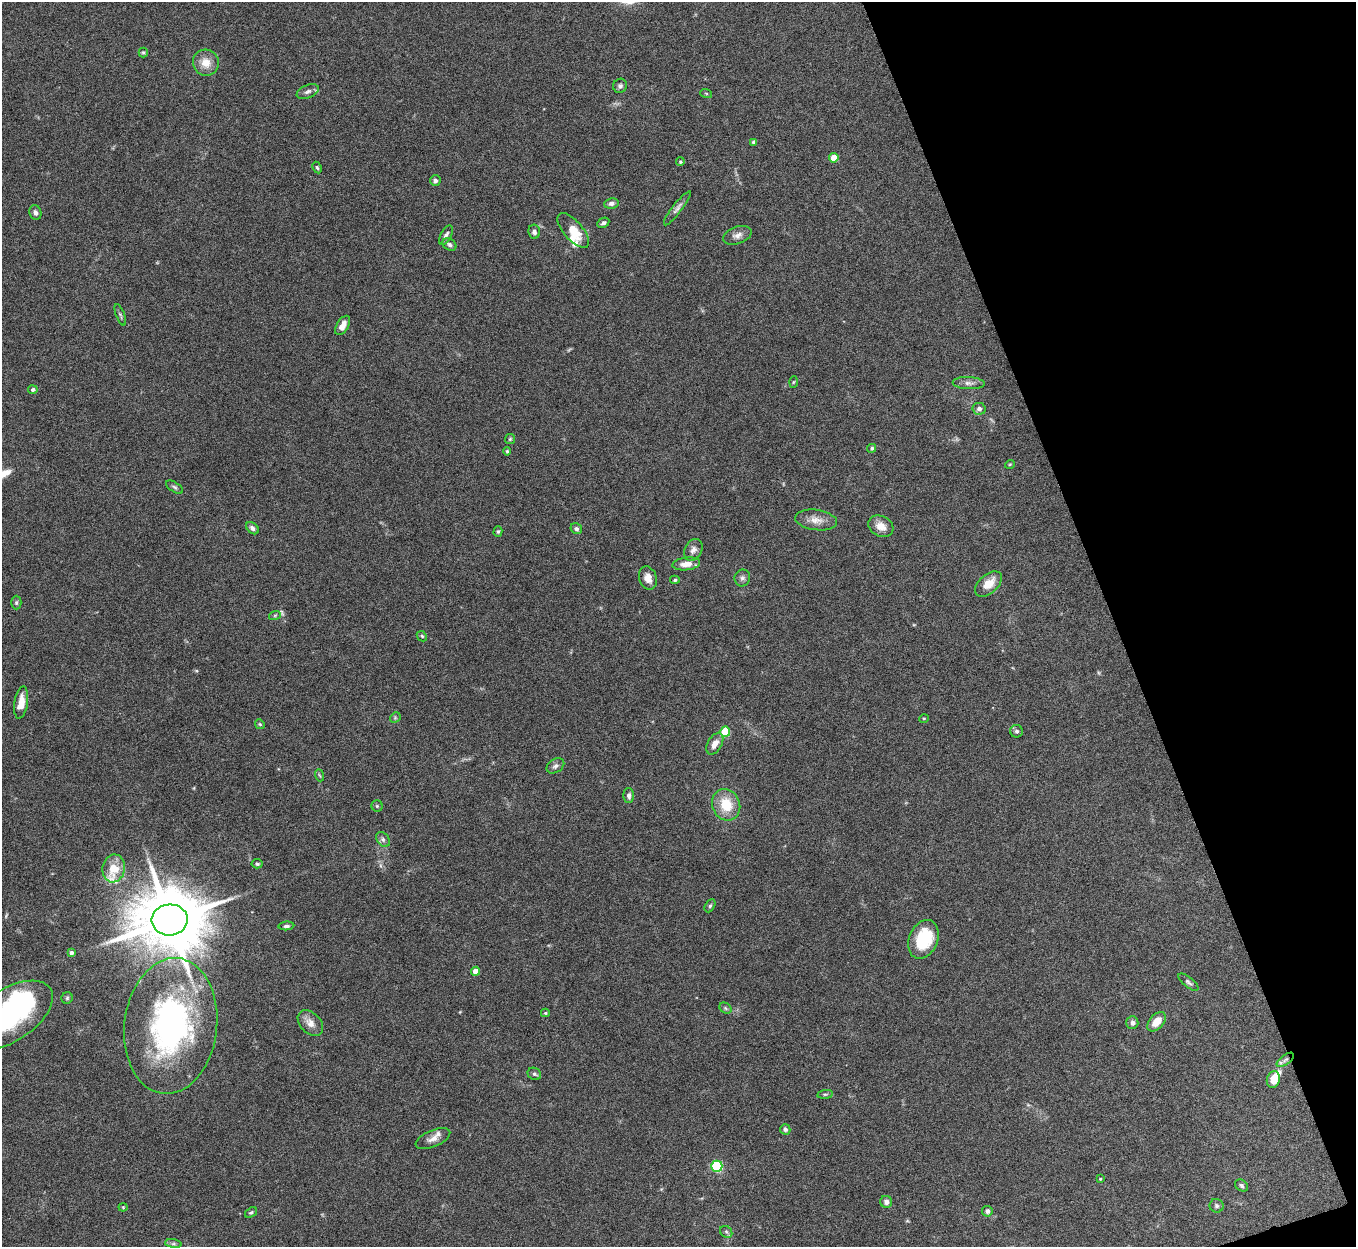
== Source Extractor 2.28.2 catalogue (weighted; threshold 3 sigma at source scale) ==
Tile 12 of 4 x 4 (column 4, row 3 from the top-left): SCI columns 4068-5421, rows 1397-2641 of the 5424 x 5408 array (HDU 1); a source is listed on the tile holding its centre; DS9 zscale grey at full resolution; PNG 1358 x 1249 px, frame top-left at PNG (2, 2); each listed source drawn as its Kron ellipse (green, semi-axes under 4 px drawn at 4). Shown black and unused: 18% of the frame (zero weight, under 5 of 10 exposures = <1% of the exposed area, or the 3 px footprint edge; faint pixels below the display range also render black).
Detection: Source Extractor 2.28.2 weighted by HDU 2 'WHT'; one run over the whole footprint, this tile lists its part. Background 0.142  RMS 0.0057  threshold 0.0232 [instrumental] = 3 sigma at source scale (4.09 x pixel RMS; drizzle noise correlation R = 1.36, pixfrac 0.8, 0.05/0.05 arcsec/px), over >= 5 px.
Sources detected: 97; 1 too faint to see at this stretch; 1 inside a brighter object's white glare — neither listed nor drawn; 5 inside a brighter listed object's ellipse — not listed separately; the other 90 listed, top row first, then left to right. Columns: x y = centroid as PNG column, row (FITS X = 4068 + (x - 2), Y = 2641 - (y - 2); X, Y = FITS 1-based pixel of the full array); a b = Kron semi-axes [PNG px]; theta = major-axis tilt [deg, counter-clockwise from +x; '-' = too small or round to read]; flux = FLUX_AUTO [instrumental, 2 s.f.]
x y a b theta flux
143 52 5 4 - 0.67
206 63 13 12 - 7
620 86 7 6 - 1.4
308 92 11 6 24 2
706 93 6 4 -19 0.57
754 142 4 4 - 1.9
834 158 4 4 - 11
680 162 4 4 - 0.65
317 167 6 4 -63 0.73
435 181 5 5 - 1.5
611 203 7 5 8 1.9
677 208 21 5 53 2.3
35 212 7 6 - 1.6
603 223 6 4 27 1.3
573 230 21 9 -49 9.6
534 232 7 6 - 1.8
446 235 11 5 62 1.7
737 235 15 8 20 3.2
449 244 7 5 -35 1.3
120 315 11 4 -69 0.99
343 325 11 5 60 4.2
793 382 5 3 - 0.52
969 383 16 6 -2 2.7
33 390 5 4 - 1.4
979 409 6 6 - 1.5
510 439 5 5 - 0.73
872 448 5 4 - 0.86
507 451 4 4 - 0.66
1010 464 5 3 - 0.42
174 487 10 5 -32 1.1
816 520 21 10 -8 5.3
881 526 13 10 -28 5.1
252 528 7 5 -43 1.9
576 529 6 5 - 1.5
498 531 5 4 - 0.73
693 550 12 8 61 2.7
686 564 14 6 5 4.8
648 578 12 8 -71 4.1
742 578 8 7 - 1.7
675 580 5 4 - 0.71
988 584 16 9 41 7.5
16 603 7 5 89 0.98
275 615 6 4 19 0.66
422 636 6 4 -45 0.73
21 702 16 7 82 6.7
395 718 6 4 46 0.7
924 718 5 3 - 0.42
260 724 5 4 - 0.71
725 731 5 5 - 21
1017 731 6 6 - 1.2
715 744 12 7 60 4.2
555 766 10 6 34 1.7
319 775 6 3 -70 0.66
629 795 7 5 -89 1.8
726 805 16 13 -63 14
377 806 5 5 - 0.76
383 839 8 6 -51 1.6
257 864 5 4 - 0.88
114 868 14 11 81 9.8
710 906 7 4 62 0.94
170 920 18 15 4 5300
286 926 8 4 5 1.2
923 939 20 14 67 26
71 953 4 4 - 1.5
476 971 4 4 - 6.2
1188 982 12 5 -38 1.4
67 998 6 5 - 0.85
725 1008 6 5 - 0.84
545 1013 4 3 - 0.68
9 1015 49 26 33 76
1157 1022 11 7 48 6.7
310 1023 15 10 -46 4.6
1132 1023 6 6 - 2
171 1026 68 46 83 140
1285 1060 10 5 35 2.1
534 1074 7 6 - 1
1273 1080 8 6 73 7.1
825 1094 8 4 7 0.82
785 1129 5 5 - 1.1
433 1139 18 8 23 3.8
717 1166 5 5 - 50
1100 1179 4 3 - 0.48
1241 1185 7 5 -35 1.2
886 1202 6 6 - 2.4
1217 1206 7 7 - 1.2
123 1207 4 4 - 0.52
987 1211 5 5 - 1.6
251 1212 7 4 36 0.83
726 1232 6 5 - 1.1
173 1244 8 4 -8 1.1
Isophote crosses this tile's border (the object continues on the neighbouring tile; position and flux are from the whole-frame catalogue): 1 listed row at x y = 9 1015